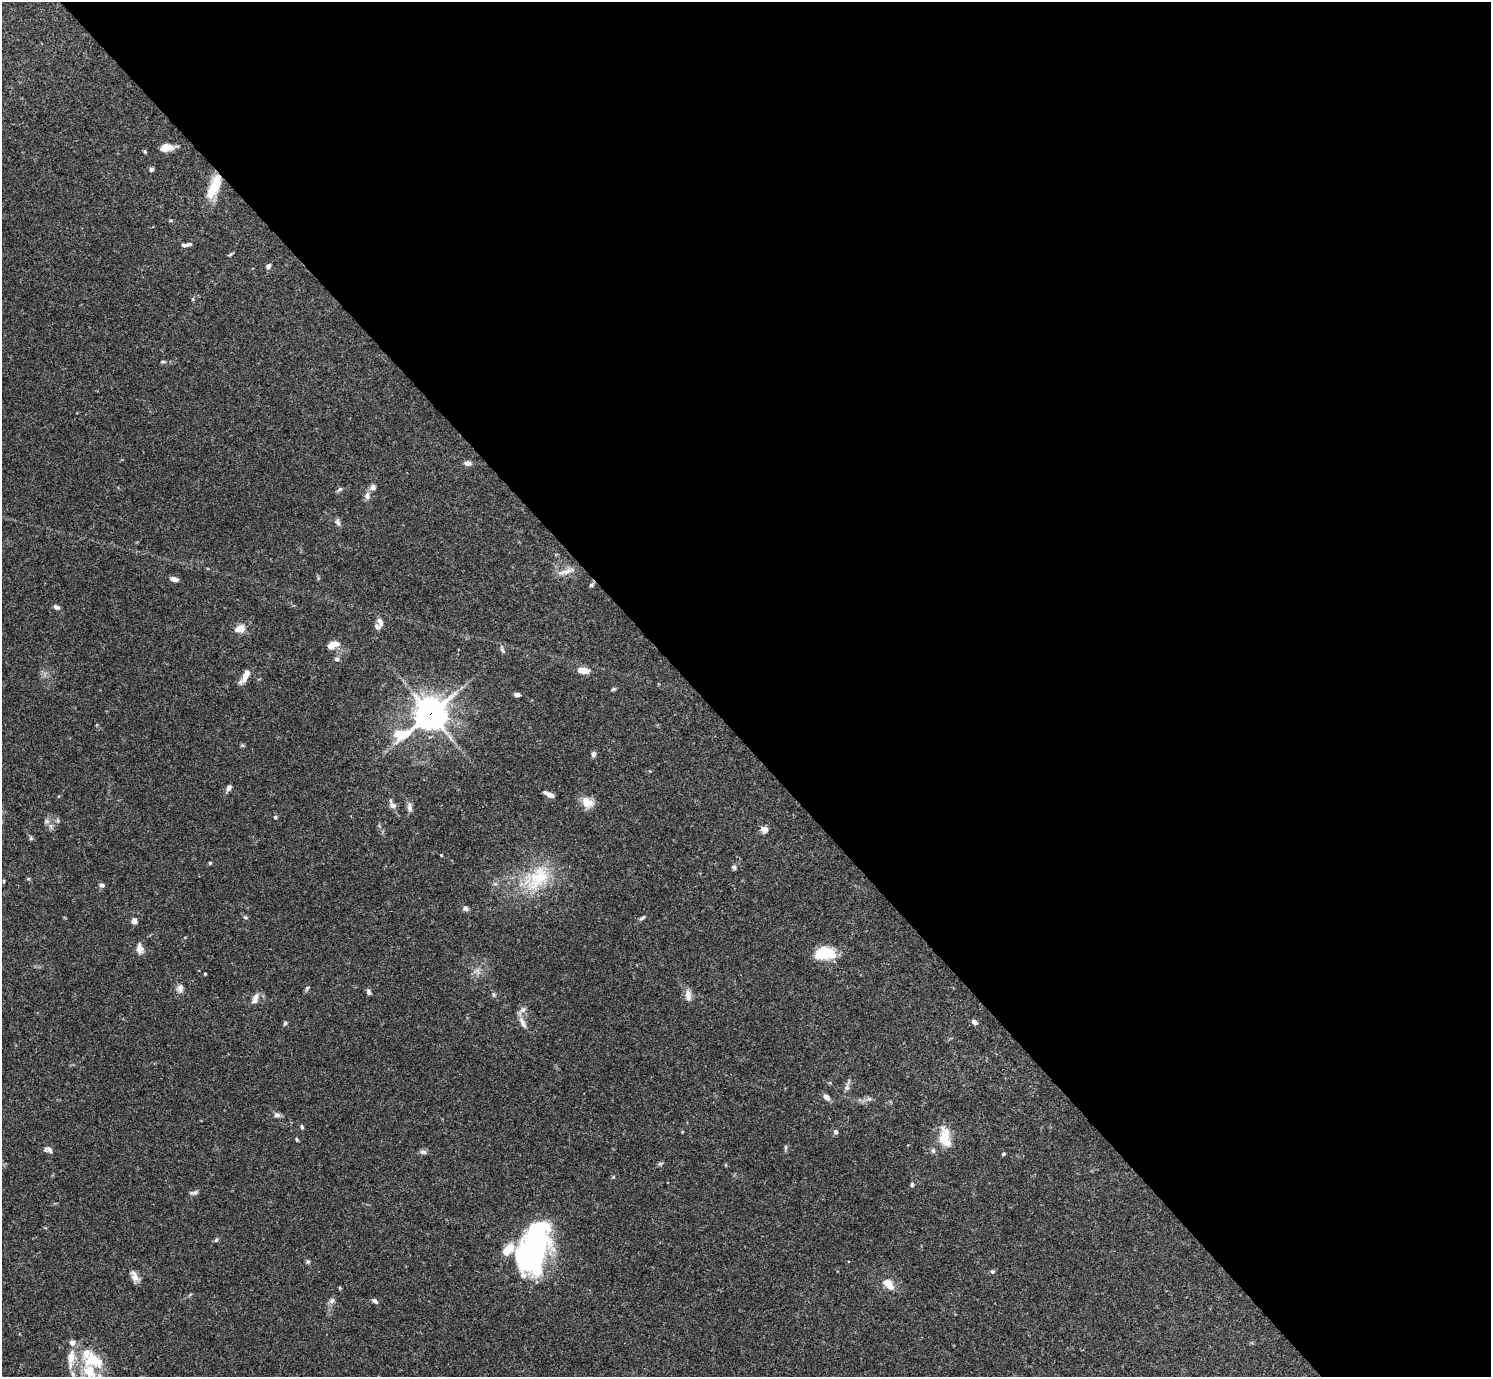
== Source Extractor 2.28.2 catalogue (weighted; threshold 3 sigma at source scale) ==
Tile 8 of 4 x 4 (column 4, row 2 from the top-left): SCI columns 4471-5959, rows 2910-4284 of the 5963 x 5959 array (HDU 1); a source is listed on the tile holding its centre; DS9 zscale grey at full resolution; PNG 1493 x 1379 px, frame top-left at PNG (2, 2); no overlay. Shown black and unused: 54% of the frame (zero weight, under 3 of 4 exposures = <1% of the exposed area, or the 3 px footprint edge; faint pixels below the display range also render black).
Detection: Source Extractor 2.28.2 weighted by HDU 2 'WHT'; one run over the whole footprint, this tile lists its part. Background 0.0711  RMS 0.0032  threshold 0.0143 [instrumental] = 3 sigma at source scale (4.5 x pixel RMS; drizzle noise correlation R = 1.50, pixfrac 1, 0.05/0.05 arcsec/px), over >= 5 px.
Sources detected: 97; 2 inside a brighter object's white glare — not listed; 7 inside a brighter listed object's ellipse — not listed separately; the other 88 listed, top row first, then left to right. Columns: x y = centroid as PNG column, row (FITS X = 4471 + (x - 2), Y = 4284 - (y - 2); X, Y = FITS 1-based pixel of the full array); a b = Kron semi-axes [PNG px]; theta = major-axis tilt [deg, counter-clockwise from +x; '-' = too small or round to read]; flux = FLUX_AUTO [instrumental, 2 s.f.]
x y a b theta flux
166 147 11 7 6 4.2
152 169 5 4 - 0.68
214 186 31 11 66 8.7
184 245 9 4 -4 0.83
230 255 9 3 21 0.34
268 266 6 5 - 0.89
163 362 6 3 0 0.41
468 463 8 7 - 1.2
373 487 8 7 - 1.2
340 489 8 4 42 0.59
367 496 10 7 77 1.4
338 522 10 6 -67 0.94
565 572 25 6 15 2.2
174 579 8 5 -13 1.8
591 585 6 5 - 0.56
56 607 7 5 -28 0.98
380 622 10 7 -60 1.6
240 629 10 7 16 3.9
333 645 14 7 23 3
502 650 11 4 -54 0.78
337 659 7 6 - 0.71
582 670 12 7 -8 3.4
245 676 18 6 59 2.8
613 689 6 4 20 0.44
517 695 6 4 -2 0.99
430 714 11 10 - 440
401 734 26 12 20 9.8
593 754 6 5 - 0.95
229 788 8 5 60 1.1
549 794 11 4 -27 1.9
587 803 16 12 -34 3.7
392 805 11 6 -59 1.7
409 807 13 7 -81 1.3
275 817 4 4 - 0.4
58 821 7 4 -90 0.48
51 826 7 4 -71 0.77
764 829 10 7 -23 1.6
31 838 6 4 72 0.41
441 855 4 3 - 0.24
210 863 4 4 - 0.33
734 867 6 5 - 0.6
538 878 40 24 52 16
4 881 5 3 - 0.31
495 884 6 4 -18 0.5
102 885 8 5 -6 0.82
466 909 7 6 - 0.87
245 917 6 4 -30 0.45
642 918 10 4 40 0.64
134 921 7 6 - 1.6
140 948 14 8 -79 1.9
824 953 23 13 6 9.6
477 971 10 4 8 1.1
205 974 3 2 - 0.29
307 988 7 4 30 0.49
180 989 11 8 -88 1.4
369 992 7 5 -69 0.79
494 994 7 5 -88 0.57
688 995 17 8 -83 2.2
255 998 15 7 64 1.7
523 1010 9 7 31 1.3
974 1022 7 5 -31 1.2
285 1023 6 4 70 0.53
523 1023 18 6 -61 1.9
847 1088 8 7 - 0.96
826 1097 8 6 -40 1.4
869 1099 6 5 - 0.61
276 1115 10 6 12 0.99
302 1127 5 4 - 0.5
836 1132 6 5 - 0.81
945 1137 25 13 -81 6.5
297 1139 5 4 - 0.4
786 1147 6 4 72 0.47
48 1149 10 7 -13 1.2
933 1151 7 5 -67 0.67
423 1152 9 6 0 0.92
1003 1154 5 4 - 0.37
660 1164 7 4 19 0.48
912 1185 5 4 - 0.58
194 1192 11 4 11 0.79
216 1240 7 4 45 0.46
524 1260 53 40 38 40
992 1272 6 5 - 0.6
134 1276 13 7 -62 2.2
888 1284 18 9 -45 3.6
332 1301 8 6 42 0.97
375 1301 7 5 -44 0.77
72 1343 9 8 - 1.3
89 1372 28 16 -59 12
Overlapping masked pixels (flux is a lower limit): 2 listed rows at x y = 214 186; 430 714
Isophote crosses this tile's border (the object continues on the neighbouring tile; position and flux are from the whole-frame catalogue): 1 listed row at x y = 89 1372